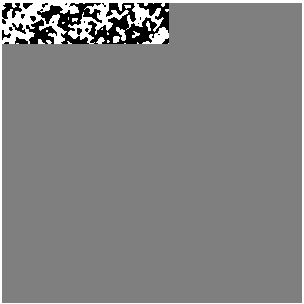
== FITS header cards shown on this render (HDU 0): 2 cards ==
NAXIS1  =                  300
NAXIS2  =                  300

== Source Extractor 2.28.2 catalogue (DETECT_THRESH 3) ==
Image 300 x 300 px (HDU 0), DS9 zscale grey, 1 PNG px = 1 image px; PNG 304 x 304 px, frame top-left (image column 1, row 300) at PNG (2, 3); no overlay
Background 0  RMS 0.37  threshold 1.11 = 3 sigma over >= 5 px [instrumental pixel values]
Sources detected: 3; all 3 listed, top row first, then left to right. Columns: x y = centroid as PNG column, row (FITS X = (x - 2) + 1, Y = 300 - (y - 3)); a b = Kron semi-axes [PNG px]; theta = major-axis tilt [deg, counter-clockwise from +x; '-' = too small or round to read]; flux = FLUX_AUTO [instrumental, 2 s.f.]
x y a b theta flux
162 30 4 3 - 40
116 39 4 4 - 78
161 39 7 6 - 120